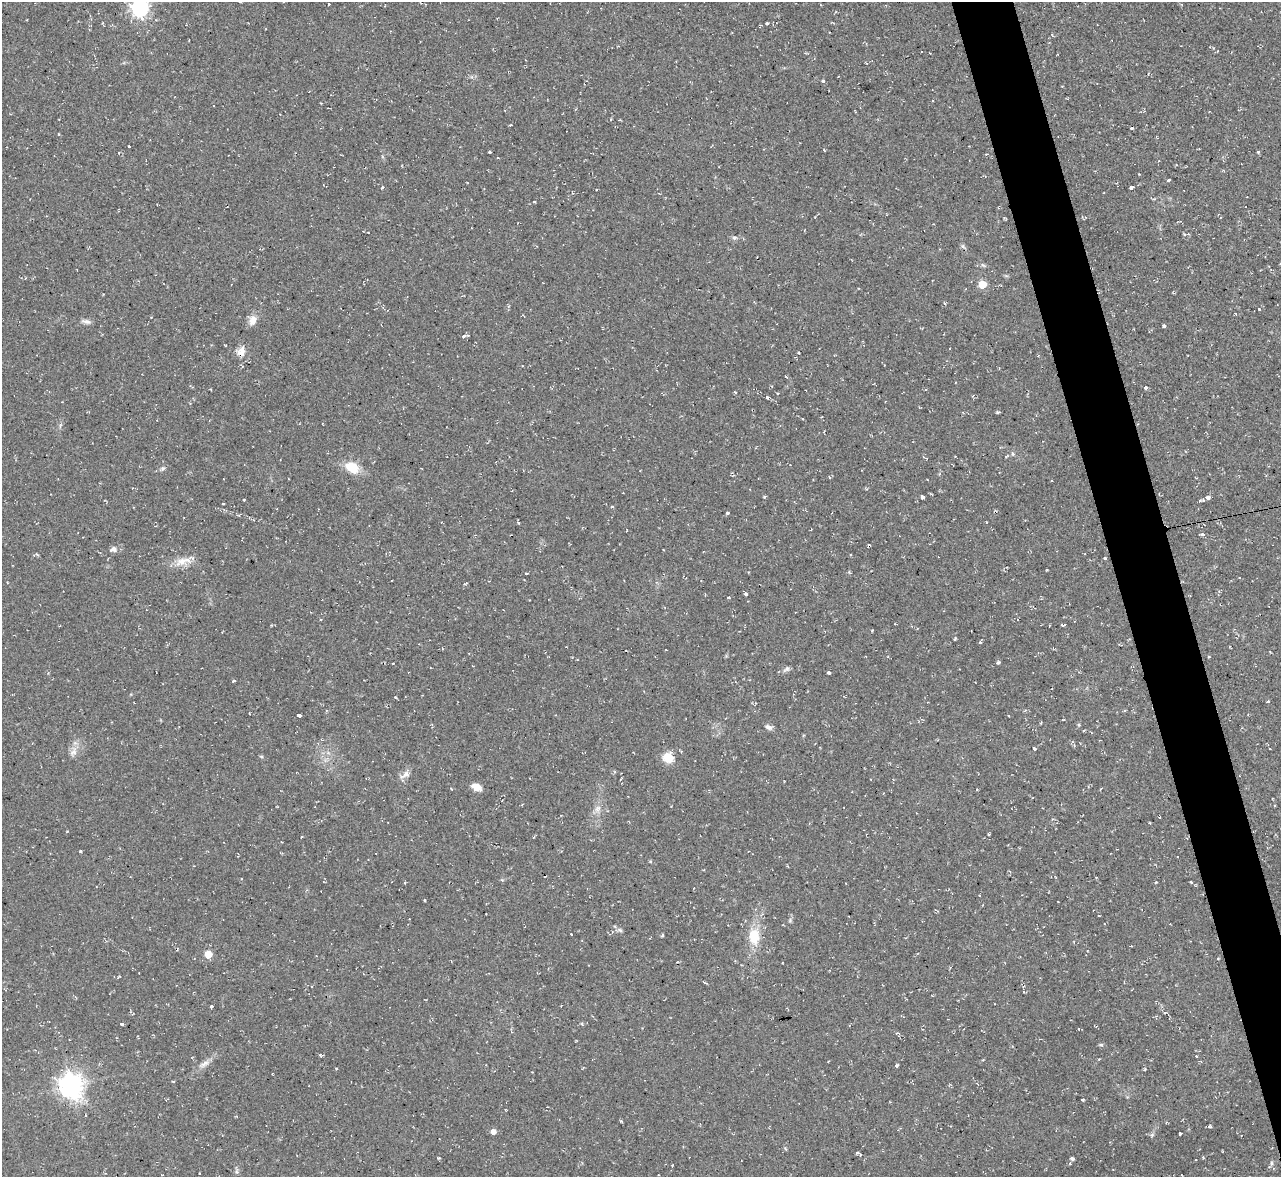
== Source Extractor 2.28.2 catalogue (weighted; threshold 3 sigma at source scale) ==
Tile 6 of 4 x 4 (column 2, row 2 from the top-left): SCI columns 1280-2558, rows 2490-3664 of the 5116 x 5098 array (HDU 1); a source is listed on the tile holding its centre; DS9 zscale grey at full resolution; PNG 1283 x 1179 px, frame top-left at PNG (2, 2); no overlay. Shown black and unused: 4% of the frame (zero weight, under 2 of 3 exposures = <1% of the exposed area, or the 3 px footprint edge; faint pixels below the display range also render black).
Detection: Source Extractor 2.28.2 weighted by HDU 2 'WHT'; one run over the whole footprint, this tile lists its part. Background 0.0913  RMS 0.01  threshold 0.0458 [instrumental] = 3 sigma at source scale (4.5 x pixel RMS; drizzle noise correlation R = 1.50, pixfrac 1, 0.05/0.05 arcsec/px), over >= 5 px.
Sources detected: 124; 13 cosmic-ray / hot-pixel residue — not listed; the other 111 listed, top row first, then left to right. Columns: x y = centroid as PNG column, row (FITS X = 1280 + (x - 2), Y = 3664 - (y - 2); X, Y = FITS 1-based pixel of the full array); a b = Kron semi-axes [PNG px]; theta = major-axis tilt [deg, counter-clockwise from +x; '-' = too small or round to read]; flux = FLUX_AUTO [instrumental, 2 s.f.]
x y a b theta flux
329 4 2 2 - 0.64
140 8 7 7 - 350
767 23 4 3 - 3.9
823 81 3 3 - 5
1132 128 3 3 - 5.2
59 134 4 3 - 0.69
129 147 3 3 - 1.7
824 150 4 3 - 0.75
1258 151 3 3 - 3.8
490 152 3 3 - 2.2
1176 165 4 2 - 0.93
1168 180 3 3 - 3.5
382 188 4 3 - 1.3
1131 188 4 3 - 7.3
596 190 2 2 - 0.97
534 202 3 3 - 2.2
734 238 8 5 6 2.2
963 246 8 4 -44 1.8
983 265 7 4 -43 1.7
982 284 5 5 - 33
1259 309 3 2 - 2
253 320 12 8 72 9
86 321 14 5 -12 3.8
1164 326 4 3 - 7.9
463 336 4 3 - 5.1
241 351 12 11 - 8.5
1145 388 4 3 - 2.4
735 392 4 2 - 0.77
767 397 3 3 - 3.5
998 412 4 3 - 1.5
1013 454 6 4 -88 1.4
1006 456 5 3 - 0.97
162 468 7 6 - 2.3
352 468 13 9 -29 26
764 497 3 3 - 1.5
922 497 4 3 - 14
1208 497 6 4 21 4.6
244 500 3 3 - 1.5
1200 500 3 3 - 2.6
223 504 3 3 - 2.3
727 513 4 3 - 1.3
518 522 3 3 - 2.7
1202 534 5 3 - 2.2
113 549 9 8 - 4.1
663 550 2 2 - 0.69
1105 558 3 3 - 2
182 561 19 11 15 13
526 573 4 2 - 1.2
7 582 3 2 - 0.73
745 594 3 3 - 3.1
729 597 3 3 - 3.5
1063 625 5 2 - 1.9
872 630 5 3 - 0.82
955 639 4 2 - 1.2
980 643 3 3 - 2.3
866 657 3 2 - 0.64
1209 657 4 3 - 0.81
998 662 3 3 - 2.2
786 669 10 6 33 3
829 672 4 3 - 5.3
233 681 3 3 - 3.7
395 697 3 3 - 2
1268 701 3 2 - 1.3
326 710 4 3 - 1.5
299 715 3 3 - 20
1063 720 4 2 - 0.64
768 727 10 6 -29 3.7
1034 748 4 3 - 1.7
73 752 14 9 59 7
261 756 6 4 -19 1.1
668 758 5 5 - 63
405 774 14 7 38 5.9
476 787 12 7 -23 8.6
1101 788 3 2 - 0.98
598 809 11 8 61 5.9
67 831 3 3 - 1
80 851 3 3 - 1
650 861 5 3 - 1
1190 882 3 3 - 2.2
424 900 4 3 - 1
790 920 5 5 - 1.5
620 930 8 5 -26 2
663 935 4 3 - 1.3
754 937 26 16 -90 25
208 954 5 5 - 22
1218 958 4 2 - 0.77
119 977 4 3 - 0.93
311 986 4 3 - 0.92
1024 992 4 3 - 0.91
211 1007 3 3 - 2.4
122 1024 4 3 - 3.8
1079 1029 3 2 - 1.2
897 1033 9 3 -2 1.5
1101 1045 6 4 0 1.4
321 1056 4 3 - 1.2
1196 1056 3 2 - 0.74
204 1064 17 6 34 6.4
897 1065 3 3 - 2.1
336 1068 3 2 - 1.2
173 1082 3 3 - 1.2
71 1086 8 8 - 940
1082 1099 3 3 - 2.4
1209 1126 4 3 - 1.6
493 1132 5 5 - 6.4
1180 1133 3 3 - 3
1152 1135 6 5 - 1.8
857 1152 6 4 4 2.1
439 1158 4 3 - 0.86
1072 1158 5 4 - 2.1
1271 1163 6 4 -89 1.7
162 1175 2 2 - 0.6
Isophote crosses this tile's border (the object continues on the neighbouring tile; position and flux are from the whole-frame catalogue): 1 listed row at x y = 140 8
Unlisted compact peaks at least as high as the median listed source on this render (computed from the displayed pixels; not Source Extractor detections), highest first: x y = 621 1121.